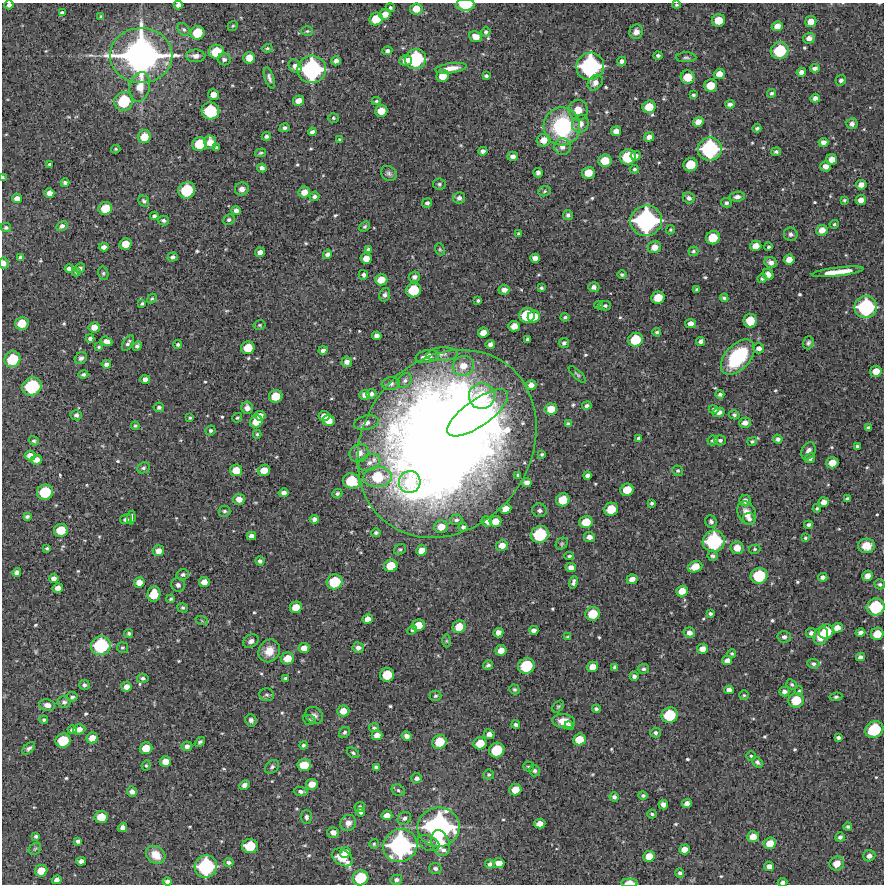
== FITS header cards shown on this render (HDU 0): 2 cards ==
NAXIS1  =                  882 /Length X axis
NAXIS2  =                  882 /Length Y axis

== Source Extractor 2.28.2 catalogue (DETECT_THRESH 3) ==
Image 882 x 882 px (HDU 0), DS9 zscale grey, 1 PNG px = 1 image px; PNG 886 x 886 px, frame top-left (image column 1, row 882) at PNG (2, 3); each listed source drawn as its Kron ellipse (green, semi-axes under 4 px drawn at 4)
Background 10300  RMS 240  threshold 710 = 3 sigma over >= 5 px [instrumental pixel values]
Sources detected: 585; of the 585, the 500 brightest by FLUX_AUTO listed and drawn (85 fainter detections omitted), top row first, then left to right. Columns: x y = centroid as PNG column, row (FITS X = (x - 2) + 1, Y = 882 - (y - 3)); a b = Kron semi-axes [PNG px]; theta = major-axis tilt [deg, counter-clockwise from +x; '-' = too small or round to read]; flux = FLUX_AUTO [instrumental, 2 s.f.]
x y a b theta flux
9 5 5 4 - 5.0e+04
178 5 4 4 - 6.3e+04
465 5 9 6 1 5.1e+05
676 5 4 4 - 2.2e+04
390 8 5 4 - 3.0e+04
416 9 6 5 - 1.9e+05
62 13 4 3 - 4.1e+04
385 14 6 5 - 1.6e+05
101 17 3 3 - 2.6e+04
376 19 7 6 - 3.2e+05
719 20 6 6 - 2.7e+05
811 22 5 5 - 1.5e+05
233 26 6 4 42 2.2e+04
777 26 5 5 - 1.2e+05
184 29 7 5 -49 3.7e+04
307 31 6 5 - 2.5e+04
486 32 5 4 - 3.8e+04
636 32 7 6 - 9.1e+04
197 33 7 6 - 4.0e+05
476 37 6 5 - 1.5e+05
809 38 6 5 - 8.5e+04
267 48 5 4 - 2.5e+04
387 51 5 4 - 4.7e+04
780 51 9 8 - 7.0e+05
216 52 7 7 - 4.0e+05
141 55 31 27 1 6.7e+06
658 55 4 4 - 3.9e+04
196 56 10 6 -1 9.3e+04
686 57 10 5 0 3.6e+04
249 58 6 5 - 1.9e+05
224 59 6 6 - 5.0e+04
416 59 11 10 - 1.2e+06
336 61 5 4 - 7.1e+04
406 61 6 5 - 1.1e+05
622 61 4 4 - 5.1e+04
295 66 7 6 - 8.4e+04
590 66 14 13 - 2.1e+06
451 68 16 5 8 1.6e+05
815 68 5 4 - 5.6e+04
312 69 14 13 - 2.1e+06
801 72 5 4 - 8.1e+04
719 74 6 5 - 1.5e+05
443 76 6 6 - 2.2e+05
486 76 4 3 - 3.3e+04
688 77 7 6 - 2.8e+05
269 78 11 4 -72 5.2e+04
841 80 5 5 - 4.6e+04
595 83 8 6 48 9.4e+04
711 85 6 6 - 2.8e+05
140 87 15 10 78 2.2e+05
772 93 4 4 - 3.3e+04
213 94 5 5 - 1.3e+05
693 95 3 3 - 2.7e+04
815 98 5 4 - 8.1e+04
124 101 10 9 - 7.3e+05
299 101 5 5 - 1.3e+05
376 101 4 4 - 2.5e+04
730 104 5 4 - 5.7e+04
649 107 7 6 - 2.9e+05
578 110 10 9 - 1.9e+05
210 111 9 8 - 7.7e+05
381 111 6 6 - 2.2e+05
333 118 5 4 - 2.5e+04
698 122 5 5 - 1.2e+05
580 124 9 8 - 1.1e+05
852 124 5 5 - 7.1e+04
562 126 19 18 - 1.5e+06
285 128 5 4 - 4.3e+04
757 128 4 3 - 3.2e+04
616 131 5 5 - 1.0e+05
312 132 4 4 - 5.3e+04
266 136 4 4 - 4.4e+04
144 137 7 6 - 2.7e+05
649 137 5 4 - 8.9e+04
339 139 4 4 - 2.2e+04
544 140 7 6 - 1.7e+05
210 142 6 6 - 1.9e+05
823 142 5 4 - 7.9e+04
200 144 7 7 - 4.2e+05
562 147 8 8 - 1.1e+05
217 148 4 4 - 3.4e+04
116 149 4 3 - 2.4e+04
710 149 12 11 - 1.5e+06
483 151 4 4 - 6.0e+04
776 152 5 4 - 3.6e+04
260 153 5 4 - 2.3e+04
513 156 5 4 - 7.1e+04
636 156 5 5 - 5.7e+04
628 157 8 7 - 6.3e+05
832 160 5 5 - 1.5e+05
605 161 6 6 - 2.9e+05
49 164 4 3 - 2.3e+04
691 165 7 6 - 3.7e+05
826 166 5 5 - 9.5e+04
262 168 5 4 - 5.5e+04
634 169 4 4 - 2.7e+04
389 173 8 7 - 4.9e+04
538 173 5 4 - 4.9e+04
588 173 6 6 - 2.4e+05
3 177 3 3 - 2.9e+04
65 183 4 4 - 4.5e+04
439 184 6 5 - 3.8e+04
861 185 5 5 - 1.1e+05
242 189 7 6 - 8.3e+04
187 190 8 8 - 7.1e+05
544 191 6 5 - 2.8e+04
304 192 6 5 - 1.4e+05
49 193 5 4 - 9.0e+04
314 196 5 4 - 4.7e+04
737 197 7 5 8 5.9e+04
17 198 5 4 - 9.2e+04
459 198 6 6 - 5.8e+04
689 198 6 5 - 6.2e+04
844 200 4 4 - 2.1e+04
861 200 5 5 - 1.1e+05
144 201 6 5 - 3.2e+04
427 203 5 4 - 4.7e+04
726 203 5 4 - 3.6e+04
105 208 7 6 - 3.4e+05
236 211 4 4 - 6.0e+04
568 215 5 5 - 4.1e+04
154 216 4 3 - 4.1e+04
163 220 5 5 - 3.9e+04
229 220 6 5 - 3.5e+04
646 221 16 15 - 2.6e+06
834 224 5 4 - 2.2e+04
62 226 6 4 32 6.2e+04
365 227 6 4 43 2.9e+04
6 228 5 4 - 2.7e+04
670 230 5 4 - 2.2e+04
822 230 5 5 - 1.4e+05
519 234 3 3 - 2.7e+04
791 234 7 6 - 4.7e+04
713 238 7 6 - 3.5e+05
125 244 6 5 - 2.3e+05
756 246 6 5 - 1.4e+05
104 247 5 4 - 7.2e+04
654 247 6 6 - 1.5e+05
768 247 4 4 - 2.7e+04
368 249 4 4 - 2.8e+04
440 249 6 4 -69 2.2e+04
693 251 5 4 - 2.8e+04
260 252 5 4 - 9.3e+04
327 254 5 4 - 5.7e+04
20 257 4 3 - 3.6e+04
173 257 5 4 - 4.8e+04
366 258 5 5 - 1.5e+05
535 258 5 4 - 9.2e+04
789 260 5 5 - 1.3e+05
771 262 6 5 - 7.4e+04
4 263 5 5 - 7.9e+04
69 268 4 4 - 5.1e+04
80 268 5 4 - 5.5e+04
76 272 4 4 - 2.2e+04
838 272 26 4 7 3.3e+05
103 273 7 5 -78 2.8e+04
768 274 6 5 - 9.2e+04
363 275 5 5 - 3.7e+04
622 275 4 4 - 3.0e+04
414 277 6 5 - 5.1e+04
762 278 4 4 - 3.6e+04
381 280 6 5 - 2.1e+05
594 287 5 5 - 6.5e+04
541 288 3 3 - 2.6e+04
697 289 4 3 - 2.2e+04
414 290 7 7 - 5.1e+05
504 290 5 5 - 8.9e+04
385 295 7 5 72 4.6e+04
658 298 6 6 - 3.0e+05
724 298 4 3 - 3.4e+04
152 299 5 3 - 2.4e+04
478 301 3 3 - 2.6e+04
142 303 4 4 - 2.7e+04
599 305 4 3 - 2.1e+04
605 306 5 5 - 3.3e+04
866 307 11 11 - 1.4e+06
527 315 8 7 - 5.8e+05
534 317 6 5 - 2.2e+05
565 317 4 3 - 2.6e+04
750 321 7 6 - 3.3e+05
22 323 7 6 - 2.9e+05
690 324 5 4 - 9.7e+04
260 325 6 4 13 2.4e+04
514 326 6 5 - 1.6e+05
94 327 5 5 - 1.3e+05
657 332 4 3 - 2.9e+04
483 333 5 5 - 1.3e+05
377 336 5 4 - 7.6e+04
90 338 4 4 - 4.4e+04
527 339 4 3 - 2.7e+04
635 340 7 7 - 4.6e+05
106 341 6 4 -21 8.8e+04
701 341 4 4 - 5.5e+04
128 343 9 4 60 5.0e+04
564 343 5 5 - 4.3e+04
808 343 6 5 - 3.6e+04
178 344 4 4 - 3.0e+04
490 344 4 4 - 6.3e+04
137 346 5 4 - 4.0e+04
99 347 4 3 - 2.7e+04
248 348 7 6 - 3.0e+05
759 348 5 5 - 6.8e+04
323 350 4 4 - 5.3e+04
442 354 15 7 4 9.3e+04
427 356 12 6 11 2.0e+05
738 357 21 12 47 1.2e+06
81 358 6 5 - 5.1e+04
12 359 8 7 - 5.5e+05
347 362 5 5 - 8.0e+04
106 364 5 4 - 6.0e+04
463 366 10 10 - 2.3e+05
876 371 6 5 - 1.9e+05
83 374 5 4 - 3.3e+04
577 374 11 3 -43 2.8e+04
145 379 5 4 - 7.1e+04
405 380 8 6 45 5.1e+04
391 384 9 6 5 6.1e+04
531 385 5 5 - 1.0e+05
32 386 10 8 30 9.9e+05
371 394 5 5 - 4.4e+04
720 394 4 4 - 3.6e+04
365 395 5 5 - 8.0e+04
276 396 7 6 - 3.1e+05
482 396 13 13 - 5.9e+05
587 406 5 4 - 4.2e+04
159 407 5 4 - 4.2e+04
247 408 6 6 - 8.7e+04
551 409 6 5 - 2.2e+05
714 409 5 4 - 3.9e+04
719 412 6 5 - 8.5e+04
478 413 36 13 35 1.4e+06
76 415 5 5 - 4.3e+04
734 415 5 4 - 3.2e+04
260 416 5 5 - 9.1e+04
324 416 5 5 - 1.2e+05
190 418 4 4 - 2.2e+04
237 418 5 4 - 2.2e+04
329 421 6 5 - 1.7e+05
256 422 6 6 - 2.3e+05
367 423 12 7 12 9.5e+04
745 423 6 5 - 9.4e+04
568 424 4 4 - 4.0e+04
135 426 4 3 - 2.4e+04
869 428 4 4 - 4.3e+04
210 430 5 5 - 3.4e+04
257 434 4 4 - 2.5e+04
639 438 4 4 - 4.2e+04
778 439 5 4 - 4.9e+04
713 440 5 4 - 2.9e+04
720 440 6 5 - 3.9e+04
34 441 5 4 - 2.7e+04
752 441 5 4 - 2.7e+04
447 444 99 83 53 2.8e+07
857 446 4 3 - 3.3e+04
808 451 9 6 64 7.4e+04
359 453 10 9 - 1.2e+05
542 454 4 3 - 2.7e+04
30 455 5 5 - 1.1e+05
810 458 5 5 - 5.5e+04
36 460 5 5 - 1.2e+05
369 463 11 8 24 9.9e+04
832 463 6 5 - 2.0e+05
143 468 6 5 - 4.1e+04
236 470 6 6 - 2.3e+05
264 470 6 5 - 2.1e+05
678 471 5 5 - 2.9e+04
518 475 4 3 - 2.1e+04
587 475 4 4 - 5.0e+04
378 477 14 10 5 6.4e+05
351 481 8 7 - 5.7e+05
410 482 11 10 - 5.1e+05
527 483 5 4 - 9.0e+04
627 490 6 6 - 3.0e+05
45 492 8 7 - 6.2e+05
284 493 5 4 - 6.7e+04
337 493 5 4 - 3.7e+04
239 499 6 5 - 1.3e+05
847 499 4 3 - 3.1e+04
563 500 7 6 - 3.3e+05
745 501 5 5 - 8.6e+04
824 502 5 5 - 1.1e+05
652 503 3 3 - 2.8e+04
817 508 4 4 - 2.4e+04
506 509 6 5 - 1.5e+05
611 509 7 6 - 3.4e+05
539 510 7 7 - 5.1e+04
224 511 6 5 - 3.6e+04
747 513 12 9 -67 1.7e+05
27 516 4 3 - 3.7e+04
131 518 7 3 82 4.4e+04
126 519 6 5 - 6.3e+04
314 519 5 4 - 6.8e+04
749 519 6 6 - 4.8e+04
456 520 6 5 - 4.1e+04
487 521 6 4 -49 6.6e+04
495 521 6 5 - 1.6e+05
586 522 7 6 - 2.9e+05
711 522 6 5 - 4.6e+04
809 525 4 3 - 4.1e+04
441 527 7 6 - 1.9e+05
463 527 4 4 - 4.0e+04
61 530 7 6 - 3.4e+05
376 533 5 4 - 3.4e+04
540 534 9 8 - 8.3e+05
251 536 4 4 - 7.5e+04
589 537 5 5 - 8.8e+04
805 538 3 3 - 2.2e+04
714 541 11 11 - 1.4e+06
562 544 6 5 - 2.5e+04
502 545 6 5 - 1.3e+05
866 546 8 7 - 1.7e+05
47 548 3 3 - 2.5e+04
737 548 6 6 - 1.9e+05
400 549 6 5 - 2.7e+04
755 549 5 4 - 2.3e+04
422 550 5 5 - 1.5e+05
158 551 6 5 - 1.1e+05
569 556 5 3 - 2.6e+04
713 556 5 5 - 4.0e+04
260 561 4 4 - 4.6e+04
391 566 7 6 - 3.2e+05
695 567 7 5 20 2.4e+05
571 568 5 4 - 9.0e+04
17 572 4 4 - 6.1e+04
183 574 6 5 - 4.7e+04
759 576 8 8 - 7.2e+05
867 576 5 5 - 9.4e+04
823 577 4 4 - 5.8e+04
54 578 5 4 - 7.9e+04
632 579 5 5 - 1.1e+05
139 582 5 5 - 1.3e+05
204 582 5 5 - 1.3e+05
335 582 8 7 - 5.7e+05
573 582 6 4 77 5.0e+04
880 584 5 5 - 3.2e+04
178 585 7 6 - 5.9e+04
58 588 5 4 - 1.0e+05
682 591 6 5 - 2.0e+05
154 594 8 6 80 3.2e+05
171 599 4 4 - 2.7e+04
296 607 6 5 - 2.2e+05
876 607 9 8 - 8.5e+05
183 608 5 4 - 3.0e+04
710 613 4 4 - 3.5e+04
593 614 7 7 - 3.7e+05
368 619 5 5 - 1.2e+05
202 621 6 4 -19 2.1e+04
418 625 6 6 - 2.3e+05
459 627 7 6 - 2.3e+05
837 628 5 5 - 1.2e+05
412 630 5 4 - 2.5e+04
534 630 5 4 - 6.2e+04
826 632 8 7 - 4.1e+05
129 633 4 4 - 3.4e+04
498 633 5 5 - 9.9e+04
689 633 6 5 - 8.8e+04
811 633 5 5 - 5.3e+04
860 633 5 4 - 6.0e+04
877 634 6 6 - 2.8e+05
821 636 9 7 69 2.2e+05
568 637 4 3 - 2.2e+04
784 637 7 5 2 4.9e+04
251 641 8 6 30 6.2e+04
446 641 6 4 -90 2.3e+04
101 646 10 9 - 1.1e+06
122 647 5 5 - 2.8e+04
304 648 5 5 - 1.2e+05
358 648 6 5 - 7.2e+04
702 649 5 5 - 1.2e+05
501 650 5 5 - 1.5e+05
269 651 12 10 58 2.2e+05
732 653 4 4 - 2.6e+04
860 657 4 4 - 5.6e+04
287 658 6 6 - 2.3e+05
727 660 5 4 - 7.9e+04
813 664 6 5 - 4.2e+04
488 665 5 4 - 3.9e+04
526 666 8 7 - 6.6e+05
592 667 6 5 - 1.6e+05
615 667 4 4 - 4.8e+04
643 669 5 4 - 4.1e+04
387 675 7 6 - 3.9e+05
634 676 4 4 - 5.3e+04
143 678 6 4 -4 3.8e+04
285 678 4 3 - 2.7e+04
792 684 6 4 -38 2.7e+04
84 685 5 5 - 4.3e+04
126 687 5 5 - 9.6e+04
514 689 5 4 - 2.7e+04
729 690 5 4 - 8.3e+04
799 691 4 4 - 2.4e+04
784 692 5 5 - 6.2e+04
267 695 7 6 - 4.2e+04
744 695 5 5 - 2.4e+04
435 696 6 5 - 2.9e+04
72 697 5 5 - 3.7e+04
836 697 6 4 7 3.0e+04
796 700 8 7 - 4.1e+05
64 702 6 6 - 4.7e+04
47 705 8 6 -8 8.8e+04
558 706 7 4 47 2.5e+04
596 709 4 4 - 3.8e+04
343 711 6 5 - 1.7e+05
314 715 9 8 - 6.7e+04
669 715 8 7 - 6.3e+05
44 720 4 3 - 2.5e+04
251 720 6 5 - 5.1e+04
309 720 6 5 - 2.5e+04
564 721 11 7 -6 2.1e+05
516 724 4 4 - 3.8e+04
569 726 4 4 - 3.7e+04
374 728 5 4 - 3.0e+04
79 729 6 5 - 1.0e+05
72 730 4 4 - 4.5e+04
874 730 9 8 - 7.5e+05
345 732 6 5 - 3.7e+04
655 733 5 5 - 3.7e+04
489 734 5 5 - 8.2e+04
377 735 5 5 - 1.3e+05
407 736 5 4 - 7.5e+04
838 737 4 3 - 3.7e+04
92 738 5 5 - 1.7e+05
579 739 6 6 - 2.5e+05
63 741 7 7 - 5.1e+05
200 742 6 4 41 3.4e+04
439 742 7 7 - 3.8e+05
480 743 6 6 - 2.8e+05
304 745 4 4 - 3.4e+04
187 746 5 5 - 6.6e+04
29 748 7 4 42 4.4e+04
146 748 6 5 - 2.4e+05
497 750 8 7 - 5.4e+05
353 753 6 4 -30 2.8e+04
751 756 5 4 - 2.2e+04
165 762 5 5 - 1.5e+05
757 762 6 4 -40 3.6e+04
146 765 5 4 - 2.1e+04
304 765 7 6 - 3.1e+05
272 767 8 5 39 3.8e+04
376 767 4 4 - 4.3e+04
528 767 5 5 - 2.2e+04
535 771 6 5 - 3.7e+04
489 775 5 5 - 3.0e+04
417 778 5 5 - 5.6e+04
312 784 6 5 - 1.7e+05
244 785 5 4 - 6.4e+04
398 790 7 5 -31 3.7e+04
515 790 6 5 - 2.3e+05
301 791 7 4 -2 4.7e+04
132 792 5 5 - 7.4e+04
643 795 5 4 - 3.2e+04
614 797 5 4 - 4.6e+04
687 803 5 4 - 8.1e+04
663 805 5 4 - 8.3e+04
360 807 5 5 - 5.0e+04
361 812 4 4 - 3.6e+04
652 814 5 3 - 2.7e+04
387 815 5 5 - 1.3e+05
101 817 6 6 - 2.8e+05
306 817 7 5 -88 4.3e+04
404 818 7 6 - 4.9e+04
348 823 8 7 - 1.0e+05
540 824 6 4 4 1.3e+05
123 827 5 4 - 7.1e+04
439 827 21 19 6 3.5e+06
848 827 4 4 - 3.0e+04
333 832 6 5 - 9.1e+04
36 836 4 3 - 3.6e+04
753 837 6 5 - 1.6e+05
840 837 5 4 - 4.4e+04
78 841 4 4 - 4.4e+04
429 843 11 7 -22 7.1e+04
440 843 13 8 -74 3.9e+05
770 843 6 5 - 2.2e+05
374 844 5 5 - 2.3e+04
250 846 8 7 - 4.5e+05
400 846 17 16 - 2.6e+06
35 849 7 5 43 2.8e+04
684 849 5 5 - 1.3e+05
345 852 6 5 - 1.5e+05
156 855 10 8 -37 2.3e+05
649 856 6 5 - 2.0e+05
869 856 6 5 - 6.8e+04
342 857 11 7 -33 3.6e+05
81 861 5 4 - 7.3e+04
229 862 5 4 - 4.7e+04
499 863 5 5 - 1.4e+05
837 863 7 6 - 1.9e+05
490 864 4 4 - 4.7e+04
769 866 5 4 - 8.1e+04
206 867 11 11 - 1.4e+06
435 869 6 5 - 4.8e+04
41 871 6 6 - 2.4e+05
680 873 5 4 - 3.6e+04
360 878 8 7 - 6.1e+05
57 880 5 4 - 7.0e+04
396 880 6 5 - 4.9e+04
167 881 4 4 - 4.9e+04
783 882 5 4 - 5.2e+04
630 883 8 4 -1 1.8e+05
At the frame edge (FLAGS 8, measured only in part): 8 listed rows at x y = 9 5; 178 5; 465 5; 676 5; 3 177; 4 263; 783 882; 630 883
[85 fainter detections neither listed nor drawn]

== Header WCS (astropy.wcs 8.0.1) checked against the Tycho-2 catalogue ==
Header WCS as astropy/WCSLIB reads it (CRVAL/CRPIX/CD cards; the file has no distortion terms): RA---TAN/DEC--TAN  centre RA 13:07:09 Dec -28:14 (196.79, -28.23 deg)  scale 1.02 arcsec/px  FOV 15.0' x 15.0'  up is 0 deg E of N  parity normal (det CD < 0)
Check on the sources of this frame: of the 60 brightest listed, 4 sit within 2.0 arcsec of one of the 4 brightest Tycho-2 stars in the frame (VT <= 12.01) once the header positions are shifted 0.14 arcsec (0.06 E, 0.13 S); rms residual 0.68 arcsec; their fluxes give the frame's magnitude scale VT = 27.72 - 2.5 log10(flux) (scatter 0.26 mag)
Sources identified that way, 4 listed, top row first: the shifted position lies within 2.0 arcsec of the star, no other Tycho-2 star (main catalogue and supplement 1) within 4.0 arcsec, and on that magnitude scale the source's flux lands within +1.5 / -3 mag of the star's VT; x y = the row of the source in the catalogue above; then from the Tycho-2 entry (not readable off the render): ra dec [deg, ICRS J2000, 3 dp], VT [Tycho-2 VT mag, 2 dp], TYC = Tycho-2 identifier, HIP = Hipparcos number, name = IAU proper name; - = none
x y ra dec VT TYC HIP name
141 55 196.885 -28.118 9.74 6707-432-1 - -
646 221 196.724 -28.165 12.01 6710-104-1 - -
439 827 196.791 -28.337 11.17 6711-548-1 - -
400 846 196.804 -28.342 11.88 6711-549-1 - -